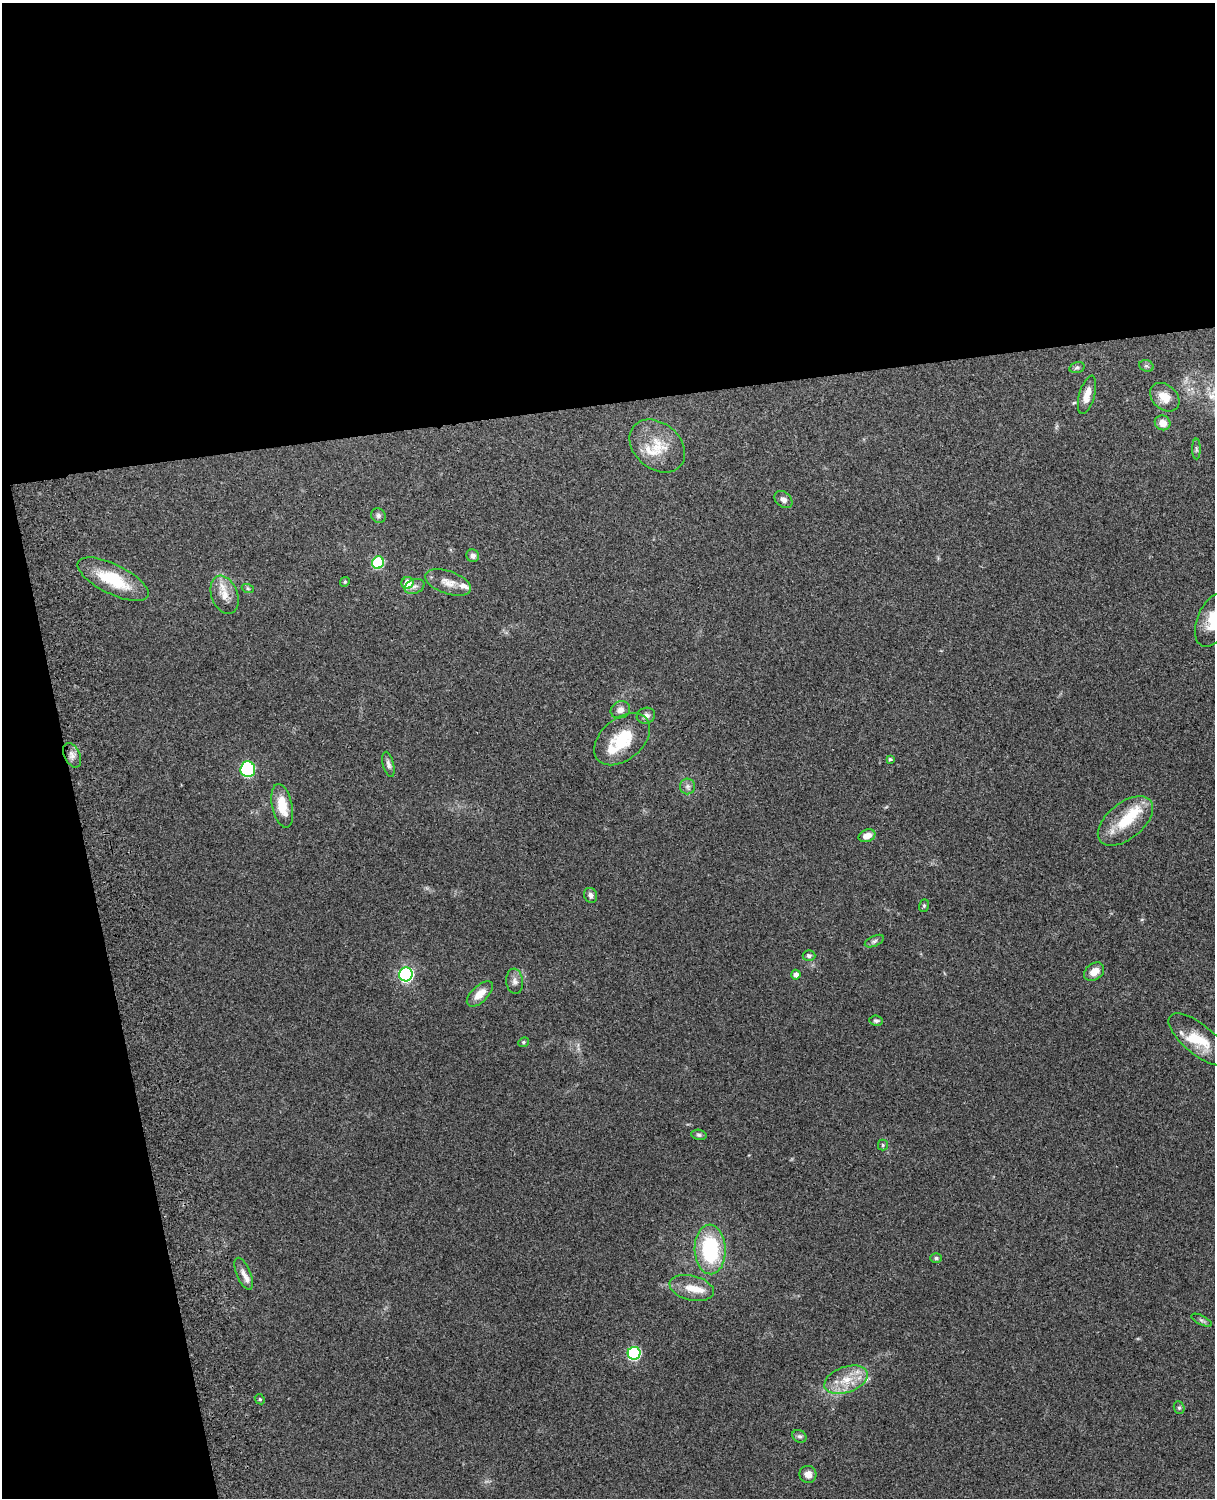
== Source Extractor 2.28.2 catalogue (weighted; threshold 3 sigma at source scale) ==
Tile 1 of 4 x 3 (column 1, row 1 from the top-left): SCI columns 119-1331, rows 3157-4652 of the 5089 x 4930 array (HDU 1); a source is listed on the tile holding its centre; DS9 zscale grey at full resolution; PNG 1217 x 1500 px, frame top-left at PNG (2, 3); each listed source drawn as its Kron ellipse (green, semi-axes under 4 px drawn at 4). Shown black and unused: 33% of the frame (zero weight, under 3 of 4 exposures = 6% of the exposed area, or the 3 px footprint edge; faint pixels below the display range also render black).
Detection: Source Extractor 2.28.2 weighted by HDU 2 'WHT'; one run over the whole footprint, this tile lists its part. Background 0.221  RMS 0.0084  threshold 0.0377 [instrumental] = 3 sigma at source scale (4.5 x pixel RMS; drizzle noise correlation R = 1.50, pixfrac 1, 0.05/0.05 arcsec/px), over >= 5 px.
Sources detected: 63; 8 inside a brighter listed object's ellipse — not listed separately; the other 55 listed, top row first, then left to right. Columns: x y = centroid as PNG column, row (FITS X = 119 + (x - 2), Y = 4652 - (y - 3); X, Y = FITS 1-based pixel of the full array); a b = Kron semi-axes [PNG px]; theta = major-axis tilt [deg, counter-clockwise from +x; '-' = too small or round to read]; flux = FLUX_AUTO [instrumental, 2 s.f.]
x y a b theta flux
1146 366 7 5 -19 1.7
1077 367 8 5 16 1.8
1087 395 20 7 74 9.5
1165 397 16 12 -42 11
1163 423 8 7 - 8.3
657 446 31 23 -40 26
1196 449 10 4 -89 1.7
783 500 10 7 -41 3.5
378 516 7 7 - 2.4
473 556 6 6 - 2.8
378 563 6 6 - 61
113 579 39 15 -26 38
345 582 5 4 - 1
448 582 24 11 -19 11
407 583 6 6 - 11
415 586 10 7 23 3.4
248 589 6 4 -19 1.2
225 595 20 13 -69 12
1214 619 29 16 65 28
620 710 10 8 25 4.8
646 716 9 7 19 4.4
622 739 32 21 41 33
72 755 13 8 -63 4.6
890 759 4 3 - 1.5
388 764 13 5 -75 3
248 769 8 7 - 88
688 786 8 7 - 3
282 806 22 10 -78 20
1125 821 32 18 39 30
867 836 9 6 21 7.4
591 895 7 6 - 2.9
924 906 6 5 - 1.2
874 941 10 5 25 2.1
809 956 6 5 - 1.9
1094 972 11 8 37 8.4
406 974 7 6 - 150
796 975 5 4 - 4.3
515 981 13 8 -84 4.2
480 994 16 8 44 9.7
876 1021 7 5 -8 1.6
1198 1039 37 15 -39 25
523 1042 5 4 - 1.2
699 1135 8 5 -10 1.7
883 1145 5 5 - 1.2
710 1249 25 15 -88 70
936 1258 6 4 0 1.6
244 1274 17 7 -67 5.1
692 1288 22 12 -13 13
1202 1320 11 4 -27 2.2
634 1353 6 6 - 100
846 1380 23 13 19 19
260 1399 5 4 - 1
1179 1408 6 5 - 1.5
799 1436 7 6 - 1.9
808 1474 8 8 - 6.2
Isophote crosses this tile's border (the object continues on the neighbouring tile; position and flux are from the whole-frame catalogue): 1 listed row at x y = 1214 619